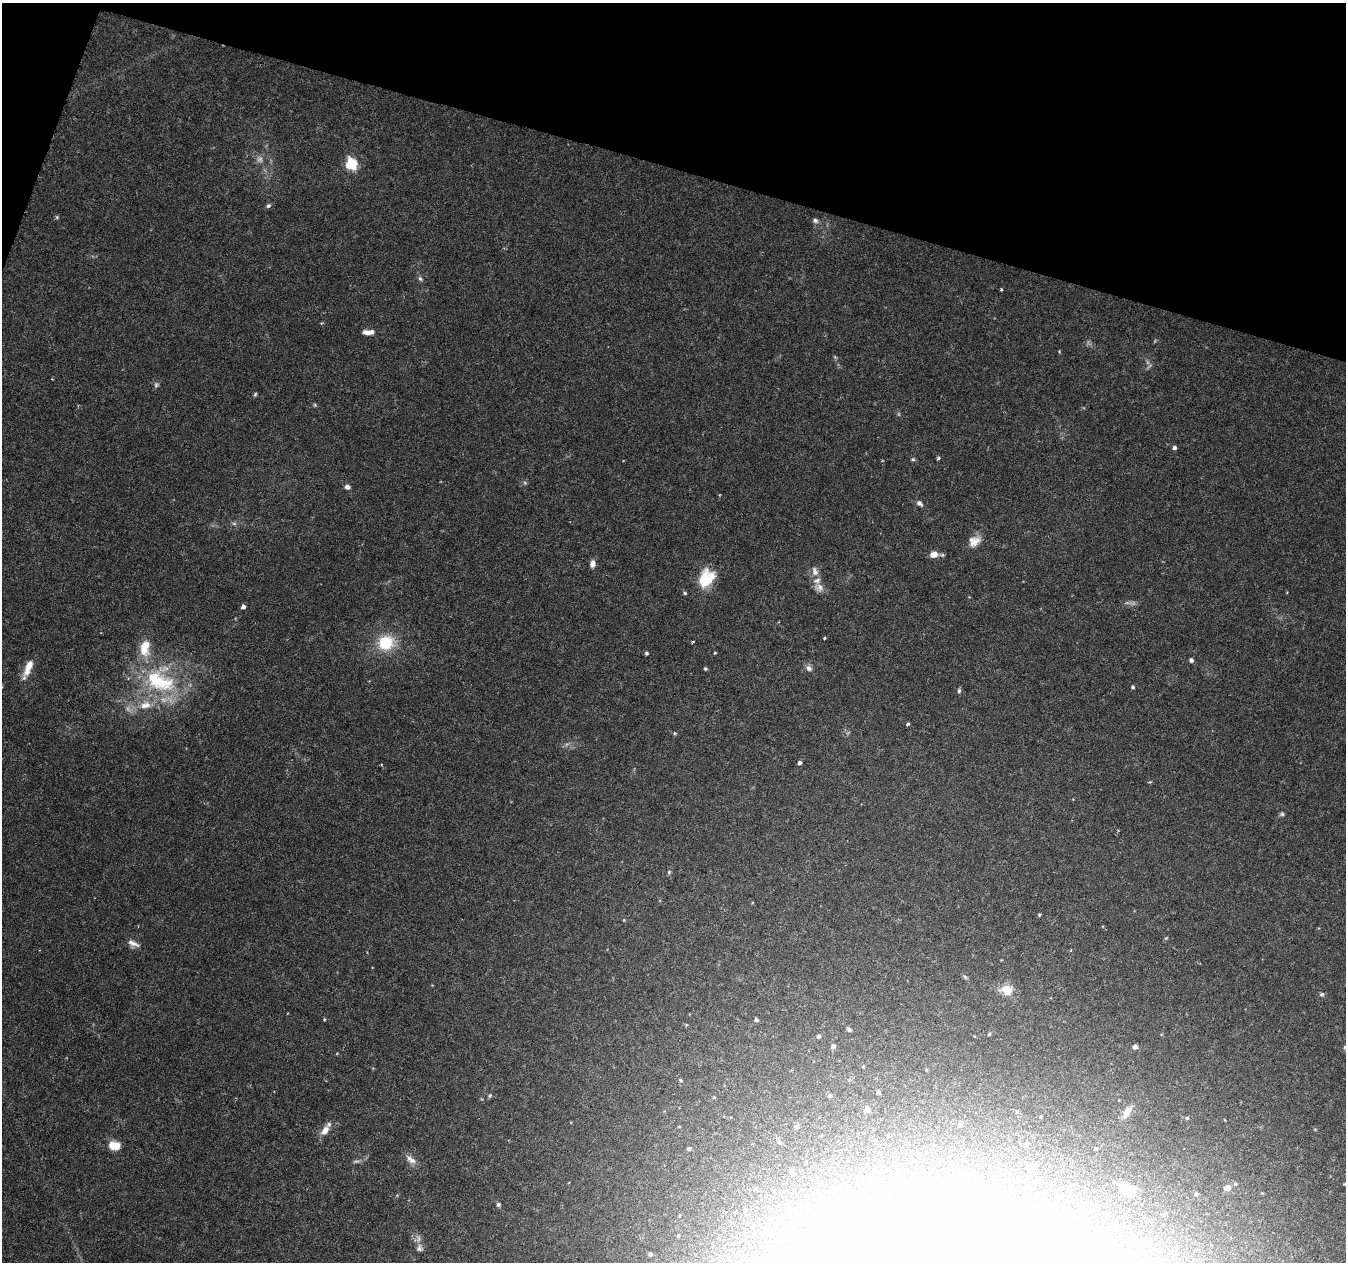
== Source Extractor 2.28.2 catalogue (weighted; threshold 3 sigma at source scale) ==
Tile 2 of 4 x 4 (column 2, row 1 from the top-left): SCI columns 1345-2688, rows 3999-5258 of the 5387 x 5538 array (HDU 1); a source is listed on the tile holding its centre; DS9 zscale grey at full resolution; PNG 1348 x 1264 px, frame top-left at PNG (2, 3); no overlay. Shown black and unused: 14% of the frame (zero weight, under 3 of 6 exposures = <1% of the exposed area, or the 3 px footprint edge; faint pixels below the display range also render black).
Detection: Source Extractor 2.28.2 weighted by HDU 2 'WHT'; one run over the whole footprint, this tile lists its part. Background 0.0182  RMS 0.0016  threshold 0.00672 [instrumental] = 3 sigma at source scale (4.09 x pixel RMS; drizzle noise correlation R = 1.36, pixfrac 0.8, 0.0396/0.0396 arcsec/px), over >= 5 px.
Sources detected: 113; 7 too faint to see at this stretch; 10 inside a brighter object's white glare — not listed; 5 inside a brighter listed object's ellipse — not listed separately; the other 91 listed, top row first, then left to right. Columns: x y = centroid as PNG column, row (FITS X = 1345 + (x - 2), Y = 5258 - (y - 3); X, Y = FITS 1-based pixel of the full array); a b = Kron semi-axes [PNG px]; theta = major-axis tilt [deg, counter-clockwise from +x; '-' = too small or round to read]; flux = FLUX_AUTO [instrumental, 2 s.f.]
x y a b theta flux
351 164 6 6 - 15
268 206 7 5 31 0.36
57 217 5 5 - 0.22
815 221 8 6 -20 0.41
420 279 8 5 -46 0.35
1001 290 3 3 - 0.21
366 332 9 5 -3 0.78
1059 351 4 3 - 0.13
835 357 7 4 -45 0.21
52 379 3 2 - 0.11
156 385 8 5 90 0.38
255 394 5 4 - 0.2
315 405 5 4 - 0.2
1174 448 5 4 - 0.44
938 458 5 4 - 0.26
913 459 5 5 - 0.25
525 483 6 4 -46 0.22
347 487 7 6 - 0.55
919 503 9 6 -40 0.55
234 523 6 5 - 0.32
974 541 16 11 35 1.6
934 554 8 6 12 1.7
593 564 7 5 75 1.1
815 571 12 8 -77 0.88
706 579 16 12 61 7.1
819 587 14 11 -36 1.1
685 593 5 4 - 0.25
1133 603 11 6 3 0.53
243 607 5 4 - 0.56
824 638 3 3 - 0.14
693 641 3 3 - 0.23
386 643 12 11 - 7.6
145 648 25 14 83 3.6
646 653 5 4 - 0.3
715 653 3 3 - 0.14
1191 660 5 4 - 0.44
28 667 21 8 67 2.3
809 668 9 7 -46 0.63
705 669 4 4 - 0.24
160 681 54 29 -22 15
1133 687 4 4 - 0.25
959 691 6 5 - 0.3
908 724 3 3 - 0.31
675 733 5 5 - 0.19
799 763 4 4 - 0.47
1282 814 6 5 - 0.3
669 872 5 5 - 0.25
1039 915 3 3 - 0.19
624 920 4 4 - 0.15
1166 938 6 4 44 0.17
133 943 15 7 -24 0.95
965 977 6 5 - 0.26
1007 990 13 11 -9 2.4
1322 994 6 6 - 0.32
324 1019 4 3 - 0.16
756 1020 4 4 - 0.36
849 1030 5 3 - 0.44
989 1034 5 4 - 0.17
819 1036 4 4 - 0.34
833 1046 5 5 - 0.59
1135 1047 4 4 - 0.79
1344 1047 6 4 89 0.22
863 1066 4 3 - 0.14
681 1080 5 4 - 0.19
878 1092 4 3 - 0.39
490 1095 6 5 - 0.26
830 1095 5 4 - 0.38
867 1110 5 5 - 0.95
1017 1111 5 4 - 0.2
1127 1112 16 8 58 1.2
1187 1118 5 5 - 0.21
960 1124 5 5 - 0.5
797 1127 6 5 - 0.51
325 1130 12 7 54 1.4
875 1140 5 4 - 0.18
779 1142 8 4 -36 0.29
114 1145 12 8 -9 2.6
1026 1145 6 5 - 0.28
689 1149 5 4 - 0.32
1096 1149 4 3 - 0.18
409 1158 11 9 -58 0.92
1235 1184 6 5 - 0.3
1344 1184 4 3 - 0.14
1227 1188 5 5 - 1.9
1129 1190 11 9 58 2.8
1196 1194 6 5 - 0.3
498 1204 6 5 - 0.3
1149 1244 6 6 - 0.47
419 1248 10 9 - 0.63
650 1254 4 4 - 0.37
753 1259 6 5 - 0.4